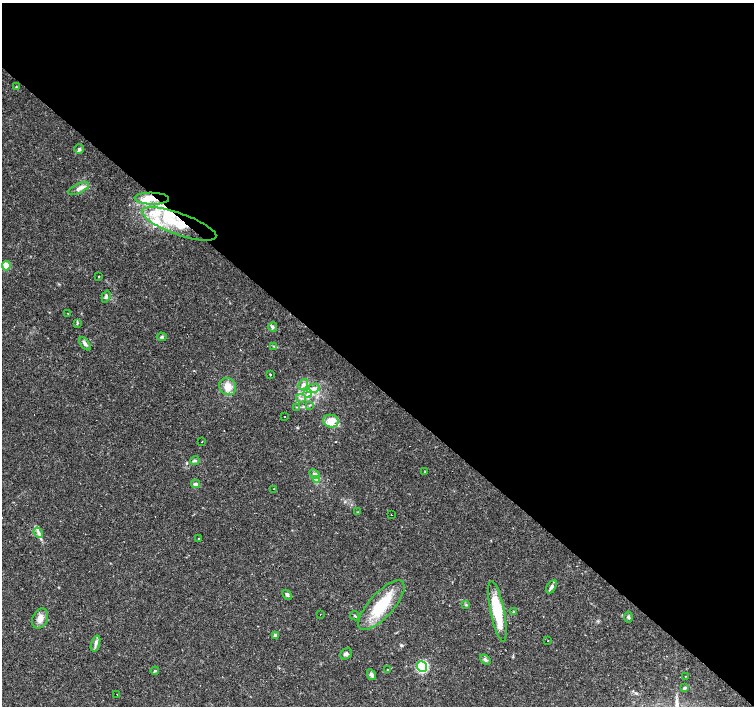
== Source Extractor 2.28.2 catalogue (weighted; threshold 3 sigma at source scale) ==
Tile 3 of 4 x 4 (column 3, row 1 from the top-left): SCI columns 3007-4509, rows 4452-5859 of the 6011 x 6021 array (HDU 1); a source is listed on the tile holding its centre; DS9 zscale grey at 2 x 2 block average (1 PNG px = mean of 2 x 2 image px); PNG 756 x 708 px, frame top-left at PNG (2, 3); each listed source drawn as its Kron ellipse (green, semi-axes under 4 px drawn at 4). Shown black and unused: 55% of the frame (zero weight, under 2 of 3 exposures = <1% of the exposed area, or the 3 px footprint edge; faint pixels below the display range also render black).
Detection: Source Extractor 2.28.2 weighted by HDU 2 'WHT'; one run over the whole footprint, this tile lists its part. Background 0.032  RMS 0.0033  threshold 0.0146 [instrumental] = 3 sigma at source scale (4.5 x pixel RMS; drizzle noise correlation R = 1.50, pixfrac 1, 0.0396/0.0396 arcsec/px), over >= 5 px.
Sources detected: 69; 5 cosmic-ray / hot-pixel residue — neither listed nor drawn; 7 inside a brighter listed object's ellipse — not listed separately; the other 57 listed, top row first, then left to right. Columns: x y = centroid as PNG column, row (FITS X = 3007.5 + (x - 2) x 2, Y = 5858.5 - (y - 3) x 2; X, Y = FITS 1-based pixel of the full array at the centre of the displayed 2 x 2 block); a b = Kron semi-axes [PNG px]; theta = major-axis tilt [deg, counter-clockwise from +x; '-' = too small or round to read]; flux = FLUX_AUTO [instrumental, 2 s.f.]
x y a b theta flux
16 87 3 2 - 0.38
79 149 5 4 - 1.4
79 188 11 4 24 3.8
152 199 17 6 -2 8.3
179 224 39 10 -20 36
6 266 4 4 - 13
99 277 2 2 - 1.1
106 297 6 4 70 1.4
68 313 2 2 - 0.85
77 323 4 2 - 0.63
273 327 5 4 - 1.6
162 337 5 4 - 1.1
85 344 8 4 -50 2.3
274 346 3 2 - 0.69
270 374 2 2 - 0.56
303 385 6 4 61 2.3
228 387 9 8 - 7.8
313 389 7 4 16 3
308 394 4 3 - 1.8
301 398 5 3 - 1.1
310 405 3 2 - 0.56
297 407 3 2 - 0.52
285 417 2 2 - 0.71
331 421 8 6 -12 14
202 442 2 2 - 0.39
195 461 4 3 - 1.3
425 471 2 2 - 1.1
314 474 5 3 - 2
317 479 4 2 - 1.3
196 484 4 4 - 1.9
273 489 2 2 - 0.67
358 512 3 2 - 0.38
391 514 2 2 - 5.4
38 533 5 4 - 2
199 538 2 2 - 0.61
551 587 7 4 58 3.1
287 595 5 4 - 1.7
381 605 31 12 48 36
466 605 4 3 - 0.87
497 611 31 7 -78 36
514 611 3 3 - 0.64
320 614 2 2 - 0.37
355 616 5 2 - 0.78
628 617 5 4 - 1.3
40 619 10 7 66 5.6
275 635 3 3 - 3
548 640 2 2 - 1.3
95 644 8 3 73 2.2
346 654 6 5 - 2
485 660 6 4 -41 1.4
422 666 5 5 - 66
388 670 2 2 - 0.9
155 671 4 2 - 0.81
371 675 6 4 -64 2.4
685 676 2 2 - 0.26
685 688 4 3 - 1.1
117 694 2 2 - 0.51
Overlapping masked pixels (flux is a lower limit): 2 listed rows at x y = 152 199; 179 224
Diffuse or blended objects may show on this block-average render without a row.